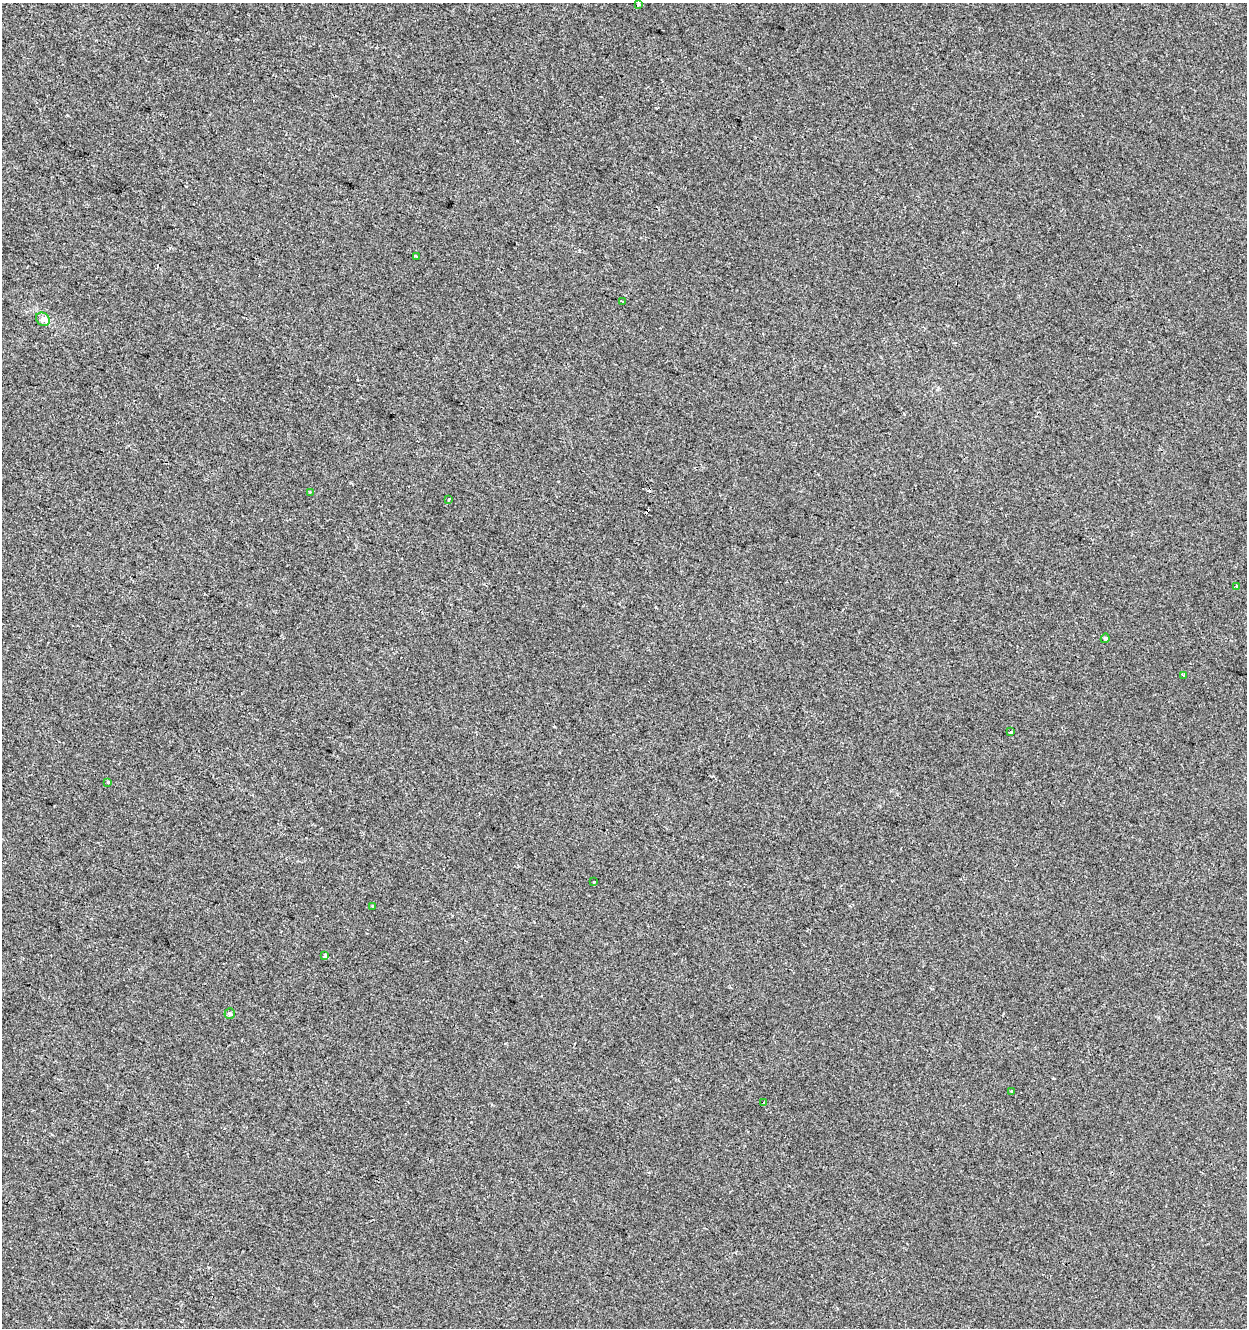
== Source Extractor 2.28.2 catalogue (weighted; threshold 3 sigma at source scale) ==
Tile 11 of 4 x 4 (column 3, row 3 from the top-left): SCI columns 2770-4014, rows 1327-2652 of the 5476 x 5312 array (HDU 1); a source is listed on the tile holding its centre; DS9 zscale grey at full resolution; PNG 1249 x 1330 px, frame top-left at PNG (2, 3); each listed source drawn as its Kron ellipse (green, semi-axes under 4 px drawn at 4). Shown black and unused: <1% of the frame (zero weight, under 2 of 3 exposures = <1% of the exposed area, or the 3 px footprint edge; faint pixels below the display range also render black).
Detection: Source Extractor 2.28.2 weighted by HDU 2 'WHT'; one run over the whole footprint, this tile lists its part. Background -6.33e-04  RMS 0.0042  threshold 0.0187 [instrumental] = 3 sigma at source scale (4.5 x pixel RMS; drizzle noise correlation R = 1.50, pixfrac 1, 0.0396/0.0396 arcsec/px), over >= 5 px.
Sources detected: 19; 2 cosmic-ray / hot-pixel residue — neither listed nor drawn; the other 17 listed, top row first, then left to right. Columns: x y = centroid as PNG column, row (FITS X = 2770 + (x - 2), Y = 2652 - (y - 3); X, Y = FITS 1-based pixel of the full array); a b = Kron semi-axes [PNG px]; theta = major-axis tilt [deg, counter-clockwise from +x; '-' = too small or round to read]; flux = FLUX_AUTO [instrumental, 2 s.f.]
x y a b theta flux
638 4 4 3 - 1.4
416 256 3 3 - 0.54
622 301 3 3 - 1.1
43 319 7 6 - 1.4
310 492 3 3 - 0.62
449 499 3 3 - 0.74
1237 586 3 3 - 0.55
1105 638 5 4 - 0.8
1183 675 4 3 - 1.6
1011 732 4 3 - 1.2
108 782 3 3 - 0.74
594 882 3 3 - 1.4
373 906 3 3 - 0.8
325 956 3 3 - 1.9
230 1014 5 5 - 1
1011 1091 3 2 - 0.53
764 1102 2 2 - 0.28